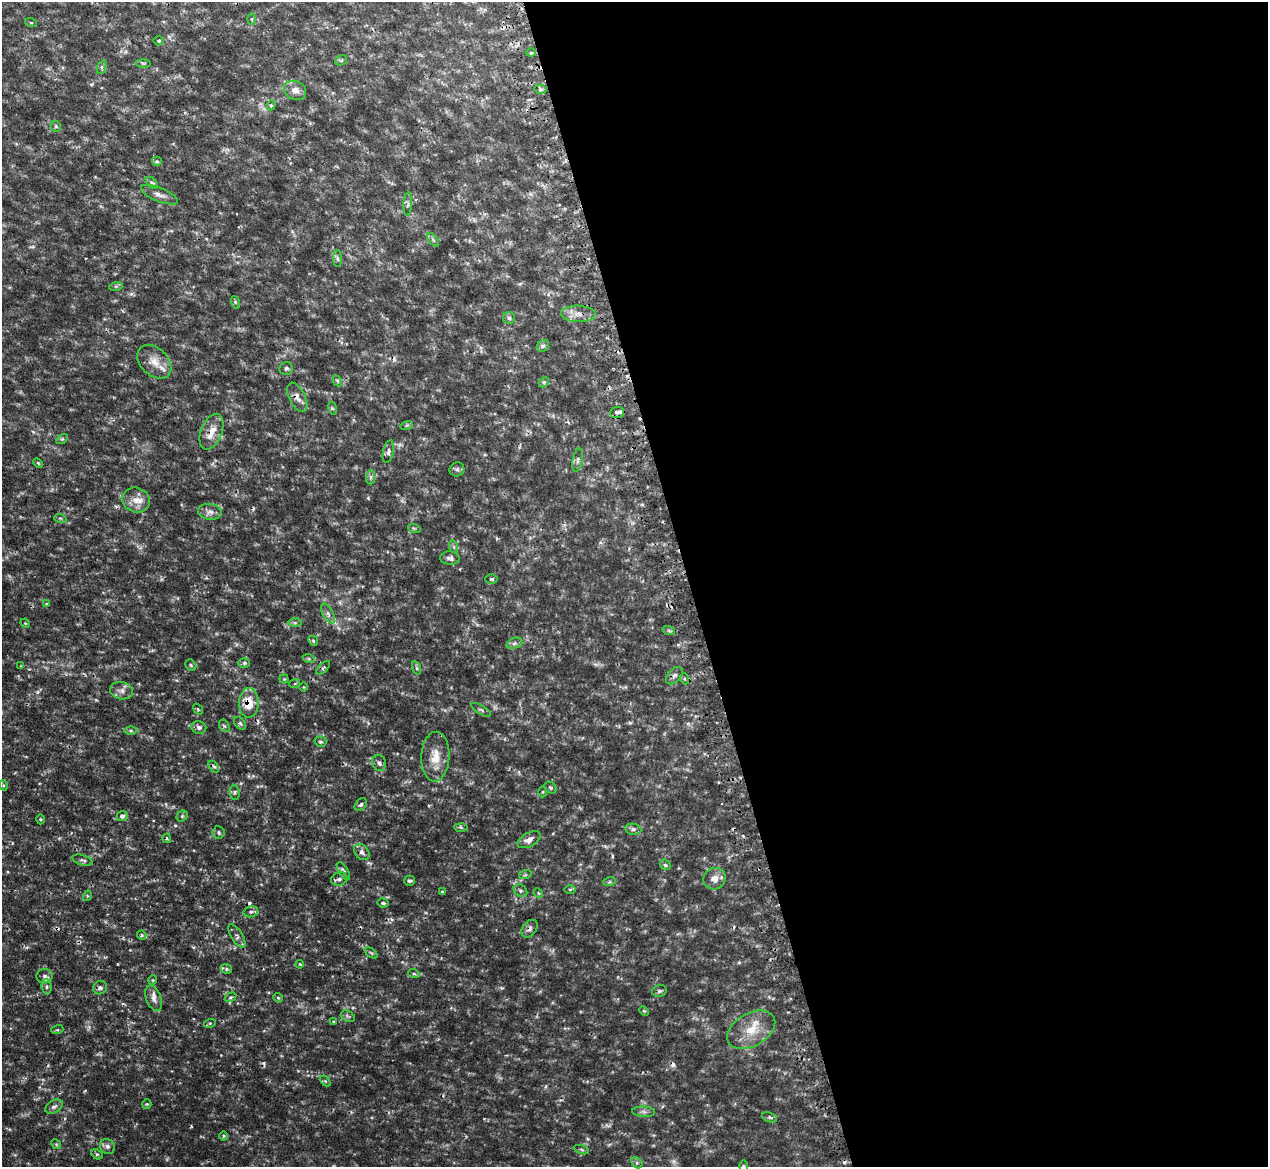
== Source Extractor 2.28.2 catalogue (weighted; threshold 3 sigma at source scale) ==
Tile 8 of 4 x 4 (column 4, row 2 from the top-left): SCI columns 3847-5112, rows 2503-3667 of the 5159 x 5128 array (HDU 1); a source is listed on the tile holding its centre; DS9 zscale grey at full resolution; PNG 1270 x 1169 px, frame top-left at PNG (2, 2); each listed source drawn as its Kron ellipse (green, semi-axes under 4 px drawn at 4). Shown black and unused: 46% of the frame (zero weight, under 2 of 3 exposures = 4% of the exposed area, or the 3 px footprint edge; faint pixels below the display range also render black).
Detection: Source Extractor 2.28.2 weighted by HDU 2 'WHT'; one run over the whole footprint, this tile lists its part. Background 0.0953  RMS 0.008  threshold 0.036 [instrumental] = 3 sigma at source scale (4.5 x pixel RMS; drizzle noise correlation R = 1.50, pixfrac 1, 0.05/0.05 arcsec/px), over >= 5 px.
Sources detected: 153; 1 too faint to see at this stretch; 13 cosmic-ray / hot-pixel residue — neither listed nor drawn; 3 inside a brighter listed object's ellipse — not listed separately; the other 136 listed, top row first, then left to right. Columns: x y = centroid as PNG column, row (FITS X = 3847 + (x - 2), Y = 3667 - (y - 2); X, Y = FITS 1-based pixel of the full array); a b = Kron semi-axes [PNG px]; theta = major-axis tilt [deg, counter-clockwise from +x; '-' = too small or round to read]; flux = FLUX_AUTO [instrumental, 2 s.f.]
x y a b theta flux
252 19 5 3 - 0.87
31 23 6 3 -18 1
159 41 5 5 - 1.3
531 53 4 4 - 1
341 60 6 4 28 1.2
143 63 7 3 -1 1.1
102 67 7 4 71 1.6
540 89 6 4 -12 1.4
295 90 11 9 -27 5.9
271 105 5 4 - 1.1
56 126 5 5 - 1.3
157 161 5 4 - 1.1
152 183 7 4 -43 1.5
159 195 20 6 -22 4.9
408 204 12 4 87 1.9
433 240 8 4 -53 1.5
337 258 8 4 -88 1.7
116 286 7 4 17 1.3
235 302 6 4 -71 1.2
578 314 17 8 -2 6.8
509 318 6 6 - 1.7
543 346 7 5 43 1.7
154 362 19 13 -45 10
286 368 7 6 - 1.9
337 381 6 4 -59 0.99
544 382 6 4 45 1.3
297 397 16 8 -63 5.3
332 408 6 4 -72 1.2
617 412 7 6 - 2.3
407 425 6 4 18 1.1
211 432 18 10 68 9.1
62 439 6 4 31 1
388 452 11 5 77 2.2
578 460 12 5 78 2.5
38 463 5 3 - 0.88
457 469 7 7 - 2
371 477 7 4 89 1.8
136 500 14 12 -24 8.2
210 512 12 8 -9 4.1
60 518 6 4 -18 1
414 528 6 4 -18 0.95
454 547 6 4 -72 1.2
450 558 10 6 -2 2.5
491 579 6 4 -2 1.5
46 603 4 2 - 0.66
328 614 11 5 -62 3
25 623 5 4 - 0.86
295 623 6 4 0 1.5
669 631 6 4 -19 1.2
313 641 5 4 - 0.96
514 643 8 5 20 2.2
309 659 6 4 -20 1.1
244 663 6 5 - 1.2
191 665 6 5 - 1.5
21 666 4 4 - 0.58
323 668 8 4 45 1.3
417 668 7 4 -70 1.5
674 676 10 6 47 2.7
284 679 4 4 - 0.91
685 679 5 3 - 0.98
295 683 5 3 - 0.83
303 687 4 3 - 0.58
121 691 11 8 -12 4.4
249 703 15 10 89 15
198 709 6 3 -53 0.74
481 710 11 3 -32 1.3
240 723 7 5 -53 1.5
224 726 7 4 -59 1.3
199 727 7 6 - 2.6
131 731 6 4 -1 1.3
320 742 6 5 - 1.4
435 757 25 14 88 13
379 763 8 6 -72 2.4
214 767 6 4 -56 1.2
3 785 5 3 - 0.95
550 788 6 5 - 1.5
235 792 8 5 -84 1.5
543 792 5 3 - 0.78
361 804 7 5 50 1.9
122 816 5 5 - 3.3
182 816 6 5 - 1.3
40 819 5 3 - 0.78
461 827 6 4 -2 1.2
633 829 8 5 -8 2.2
219 832 6 6 - 1.6
167 838 5 4 - 0.95
529 840 12 7 28 5.5
362 852 9 7 -52 3.1
82 860 10 5 -17 2.1
665 865 6 4 -44 1.3
343 871 10 4 -57 2
525 875 6 4 18 1.3
339 879 8 6 19 2.4
715 879 11 10 - 6.2
410 881 5 5 - 1.6
609 882 6 4 18 1.1
570 889 6 4 0 1
520 891 7 5 -36 1.6
442 892 4 3 - 0.9
538 893 5 4 - 1.1
87 896 5 3 - 0.77
383 903 5 4 - 1.8
251 912 7 5 15 2.1
530 929 10 7 52 2.8
142 935 5 4 - 1.2
237 936 13 5 -58 2.9
371 953 7 3 -36 1.2
300 964 4 3 - 0.71
226 969 6 4 -22 1.2
414 974 6 3 -18 1.1
44 976 8 7 - 3
153 980 5 4 - 0.89
47 987 7 5 -85 2.2
100 988 7 6 - 2.2
659 991 7 5 15 1.7
231 997 6 3 30 1
154 998 13 7 -69 4.4
278 998 5 4 - 0.9
644 1011 5 3 - 0.94
348 1016 7 5 -31 1.6
334 1021 4 3 - 0.7
210 1023 6 4 18 0.96
57 1030 6 4 17 0.88
751 1030 26 16 30 19
325 1081 6 4 -44 0.96
147 1104 5 4 - 0.87
54 1107 9 6 30 2.8
644 1112 11 5 -2 2.7
770 1117 8 4 -20 1.5
223 1136 5 3 - 0.88
56 1144 5 4 - 1
107 1146 8 7 - 2.3
582 1150 8 3 -19 1.1
97 1154 6 4 -29 1.2
637 1163 6 4 -46 1.6
743 1166 6 4 -89 1.1
Overlapping masked pixels (flux is a lower limit): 5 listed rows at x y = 297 397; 617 412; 211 432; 249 703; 530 929
Isophote crosses this tile's border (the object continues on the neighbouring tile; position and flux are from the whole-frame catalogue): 1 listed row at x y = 743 1166
Unlisted compact peaks at least as high as the median listed source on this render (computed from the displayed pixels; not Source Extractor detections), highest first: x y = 368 498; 37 692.